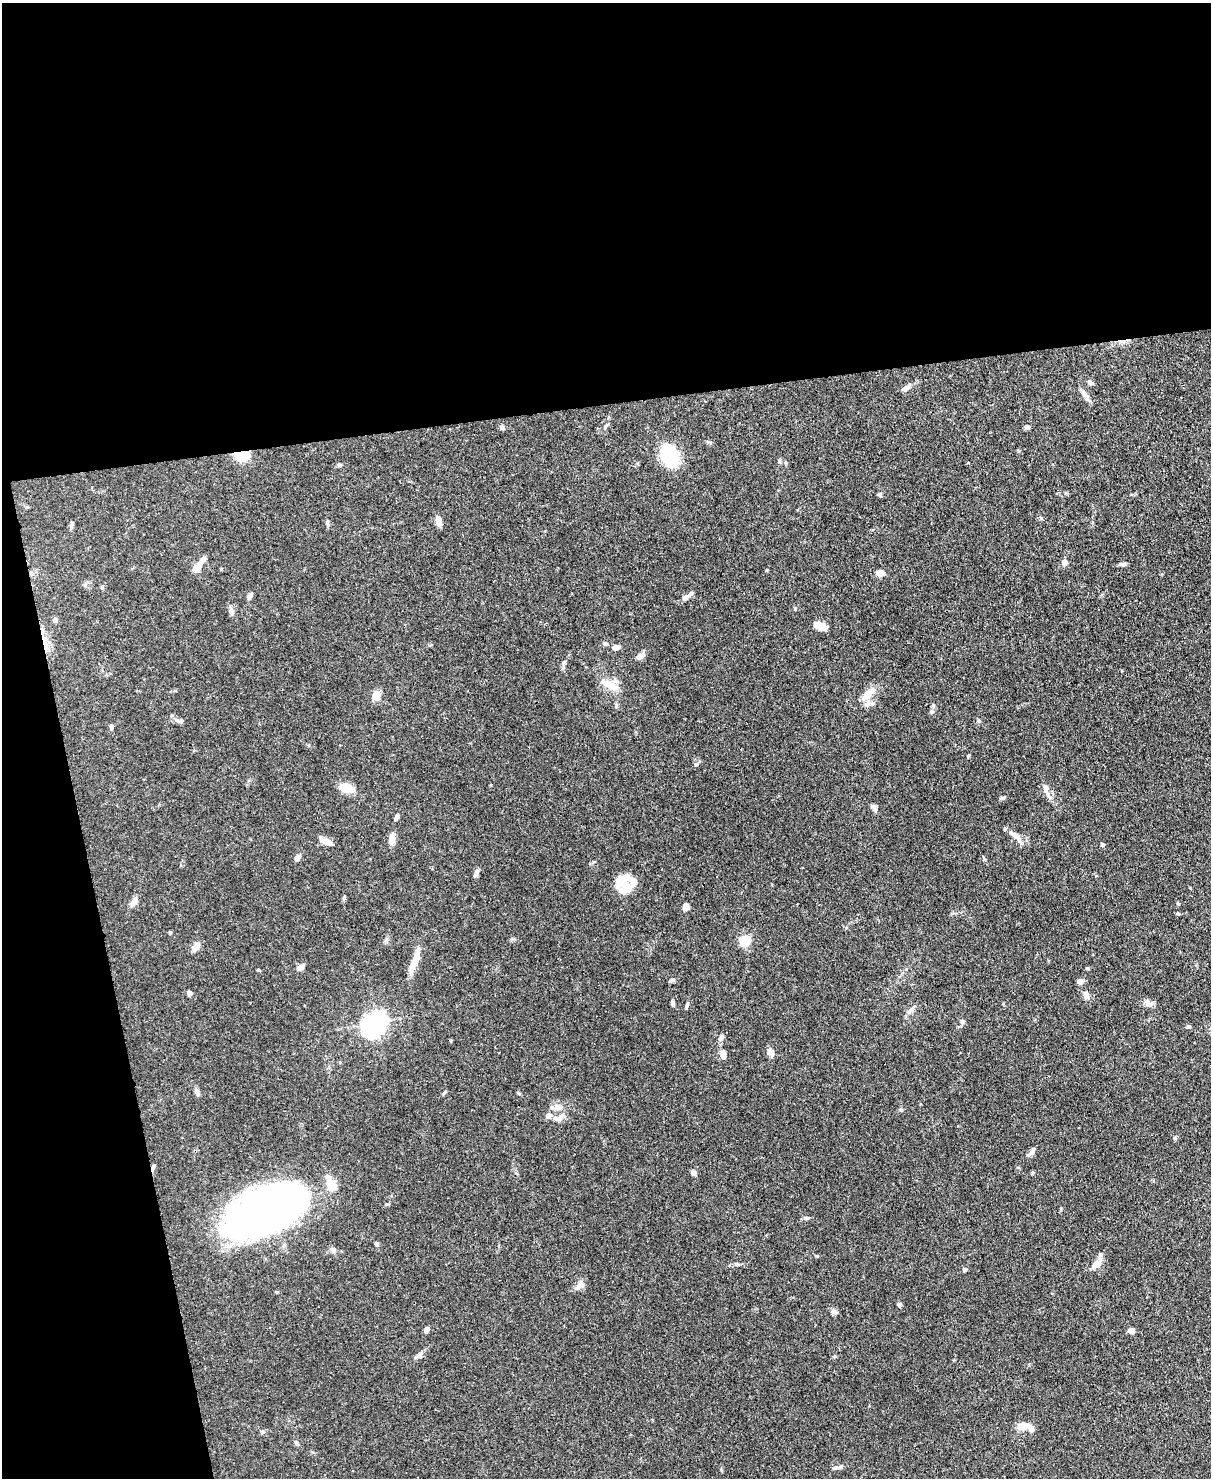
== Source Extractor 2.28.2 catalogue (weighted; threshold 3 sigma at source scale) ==
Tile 1 of 4 x 3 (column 1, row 1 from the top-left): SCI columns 77-1285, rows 3164-4639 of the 4987 x 4969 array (HDU 1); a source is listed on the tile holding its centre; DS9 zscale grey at full resolution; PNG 1213 x 1480 px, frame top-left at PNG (2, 3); no overlay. Shown black and unused: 33% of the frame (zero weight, under 3 of 4 exposures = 9% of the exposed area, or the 3 px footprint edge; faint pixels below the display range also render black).
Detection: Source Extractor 2.28.2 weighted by HDU 2 'WHT'; one run over the whole footprint, this tile lists its part. Background 0.072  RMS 0.0041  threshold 0.0183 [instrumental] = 3 sigma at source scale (4.5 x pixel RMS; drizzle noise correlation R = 1.50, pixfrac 1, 0.05/0.05 arcsec/px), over >= 5 px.
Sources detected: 103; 2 inside a brighter object's white glare — not listed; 5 inside a brighter listed object's ellipse — not listed separately; the other 96 listed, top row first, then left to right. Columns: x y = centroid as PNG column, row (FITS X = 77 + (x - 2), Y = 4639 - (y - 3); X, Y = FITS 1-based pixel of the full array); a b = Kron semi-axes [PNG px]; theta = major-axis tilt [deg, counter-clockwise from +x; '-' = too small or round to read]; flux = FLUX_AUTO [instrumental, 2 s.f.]
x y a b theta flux
1090 383 8 5 -60 0.8
906 387 10 6 38 1.7
1085 395 16 6 -57 2.1
502 427 7 5 -74 0.74
1027 427 7 5 1 0.76
241 454 10 7 8 21
670 456 25 17 -71 18
339 465 6 5 - 0.64
880 495 6 4 -17 0.67
438 521 10 6 -74 3.6
71 525 8 3 71 0.72
203 559 12 6 53 1.7
1064 562 8 6 80 1.8
1122 564 9 5 -5 1
196 568 11 7 52 3.7
880 573 7 6 - 2.9
102 587 5 4 - 0.5
250 596 8 5 50 1.3
685 597 10 7 30 1.9
795 609 5 4 - 0.44
231 611 7 7 - 1.6
55 620 6 5 - 1
820 626 15 8 -20 3.7
45 642 21 4 -85 3
605 643 7 5 -13 0.76
616 647 9 6 13 1.6
640 656 9 7 46 1.9
564 662 7 4 45 0.69
610 685 27 9 -30 5.7
868 694 22 9 45 4.8
376 695 8 7 - 4.8
932 712 6 4 0 0.57
979 720 6 4 -87 0.51
181 721 6 5 - 0.67
111 727 6 5 - 0.91
968 756 4 3 - 0.42
347 788 17 9 -14 5.6
1046 789 16 7 -79 2.1
874 808 11 5 -55 1.3
396 816 9 4 66 1
1015 836 22 6 -41 2.9
392 839 15 7 84 2.4
326 841 16 6 -26 2.9
1102 844 6 4 -63 0.54
297 858 7 5 48 1.5
476 874 14 4 56 0.93
626 887 24 12 -77 9.3
134 902 12 7 65 2.1
1178 903 5 3 - 0.37
686 907 7 6 - 2.2
1178 914 5 3 - 0.44
170 932 5 3 - 0.39
745 941 6 5 - 30
196 947 11 6 58 2.8
415 961 26 8 66 5.5
300 967 8 6 38 1.7
258 970 4 4 - 0.39
1080 981 6 5 - 2
189 993 6 5 - 1.1
1086 995 11 7 -68 1.9
673 1003 6 4 -69 0.99
687 1005 9 3 71 0.7
911 1010 8 5 44 1.1
962 1021 7 6 - 0.89
376 1022 7 6 - 200
1188 1026 6 4 -14 0.66
721 1037 10 6 69 1.3
770 1052 11 7 -63 2
723 1054 10 7 -74 2.4
197 1092 10 5 -69 1.2
445 1092 6 4 32 0.51
557 1107 9 7 -86 1.9
548 1115 8 6 16 1.6
561 1117 14 6 55 1.8
1175 1138 6 4 71 0.46
1032 1151 13 5 63 1.4
153 1167 9 4 75 1.1
693 1173 7 5 -45 0.91
331 1185 19 12 -60 5.1
266 1210 63 30 26 300
807 1218 8 4 8 0.7
376 1244 5 5 - 0.61
333 1250 9 6 -37 1.4
1096 1264 14 8 35 3.5
965 1270 5 5 - 0.72
580 1285 12 8 51 2.1
899 1305 4 4 - 1.1
834 1312 8 6 -28 1.5
426 1329 6 4 80 1.6
1131 1331 6 5 - 2.2
418 1355 11 6 47 1.5
834 1356 5 4 - 0.57
1024 1426 18 8 -1 4.1
262 1432 5 5 - 0.69
296 1443 6 5 - 0.66
836 1468 7 5 12 0.96
Overlapping masked pixels (flux is a lower limit): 3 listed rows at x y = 241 454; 45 642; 153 1167
Unlisted compact peaks at least as high as the median listed source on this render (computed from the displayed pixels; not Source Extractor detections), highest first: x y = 1002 798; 1041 518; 736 1264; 767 570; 984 859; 387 1204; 901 1110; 514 939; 1061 1209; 344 898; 518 1093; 816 1256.